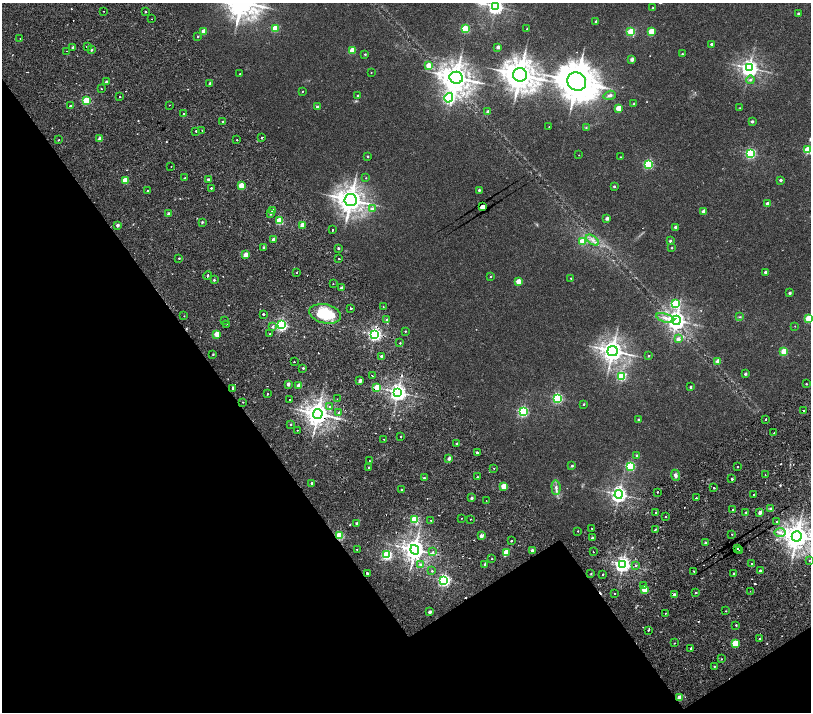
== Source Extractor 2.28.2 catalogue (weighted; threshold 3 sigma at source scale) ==
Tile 14 of 4 x 4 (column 2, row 4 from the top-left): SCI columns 1619-3236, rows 335-1754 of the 6477 x 6411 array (HDU 1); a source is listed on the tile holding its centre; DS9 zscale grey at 2 x 2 block average (1 PNG px = mean of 2 x 2 image px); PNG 813 x 714 px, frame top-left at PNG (2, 3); each listed source drawn as its Kron ellipse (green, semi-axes under 4 px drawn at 4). Shown black and unused: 32% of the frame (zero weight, under 2 of 4 exposures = <1% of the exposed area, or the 3 px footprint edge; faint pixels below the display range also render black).
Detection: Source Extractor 2.28.2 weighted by HDU 2 'WHT'; one run over the whole footprint, this tile lists its part. Background 0.00651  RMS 0.0027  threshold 0.0123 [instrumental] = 3 sigma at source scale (4.5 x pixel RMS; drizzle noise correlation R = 1.50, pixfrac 1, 0.0396/0.0396 arcsec/px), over >= 5 px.
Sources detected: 272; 10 cosmic-ray / hot-pixel residue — neither listed nor drawn; the other 262 listed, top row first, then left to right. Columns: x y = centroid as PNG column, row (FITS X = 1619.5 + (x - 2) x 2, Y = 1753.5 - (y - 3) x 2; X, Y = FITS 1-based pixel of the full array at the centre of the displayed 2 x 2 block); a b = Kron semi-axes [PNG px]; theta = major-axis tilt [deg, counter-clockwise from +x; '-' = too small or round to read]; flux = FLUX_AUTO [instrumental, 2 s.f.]
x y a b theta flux
496 6 4 4 - 180
653 8 2 2 - 0.43
104 11 2 2 - 0.21
146 12 2 2 - 0.4
798 13 2 2 - 1
152 19 2 2 - 0.32
596 21 2 2 - 1.2
275 29 3 3 - 22
465 29 3 3 - 37
527 29 2 2 - 0.34
204 31 3 2 - 9.8
651 31 3 3 - 15
631 32 3 3 - 28
198 36 2 2 - 0.55
20 38 2 2 - 0.38
711 44 2 2 - 1.2
87 46 2 2 - 2
498 47 2 2 - 2.7
73 48 3 2 - 1.6
91 50 3 2 - 0.71
352 50 3 2 - 12
67 51 2 2 - 0.25
365 54 3 2 - 0.65
682 54 2 2 - 0.48
632 59 2 2 - 3.5
428 65 3 2 - 8.6
749 68 4 4 - 260
371 73 2 2 - 0.28
240 74 2 2 - 0.4
520 75 7 6 - 1000
456 78 7 6 - 760
750 80 4 3 - 1.1
106 82 2 2 - 1.5
577 82 10 8 -35 1700
210 83 2 2 - 1
101 89 2 2 - 0.88
302 91 2 2 - 0.3
358 95 2 2 - 0.5
610 95 6 4 17 1.5
119 97 2 2 - 1.3
449 98 5 4 - 90
86 100 3 3 - 33
634 104 3 2 - 0.34
70 105 2 2 - 0.6
169 105 2 2 - 0.27
317 107 2 2 - 1.1
619 108 3 2 - 11
740 108 3 2 - 0.22
488 112 2 2 - 3.4
184 114 2 2 - 3.7
752 121 2 2 - 1.5
223 122 2 2 - 0.98
549 127 2 2 - 0.27
586 128 3 3 - 0.47
202 130 2 2 - 0.59
196 131 2 2 - 0.61
262 137 2 2 - 1.2
100 139 2 2 - 3.4
58 140 2 2 - 4.5
237 140 2 2 - 1.6
807 150 3 3 - 29
750 153 3 3 - 70
579 155 2 2 - 0.19
368 156 2 2 - 0.78
620 157 2 2 - 0.28
648 164 3 3 - 46
171 166 2 2 - 0.31
185 178 2 2 - 1.6
366 178 2 2 - 0.27
208 179 2 2 - 1.3
125 180 3 2 - 16
780 180 2 2 - 1.7
241 186 3 2 - 14
614 186 2 2 - 1.1
211 188 2 2 - 0.63
479 190 2 2 - 0.95
148 191 2 2 - 1
351 200 6 6 - 680
767 204 2 2 - 3.1
482 207 3 2 - 14
372 209 4 3 - 1.5
273 210 2 2 - 3
704 211 3 2 - 6.7
169 214 2 2 - 2.3
270 214 3 2 - 0.94
607 218 2 2 - 3.5
280 221 3 3 - 27
202 222 3 2 - 0.61
117 225 2 2 - 2.4
303 225 3 2 - 12
675 227 2 2 - 1.4
332 230 2 2 - 0.58
273 240 2 2 - 3.2
593 240 7 4 -36 2.2
582 241 3 3 - 11
670 241 2 2 - 1.3
264 247 2 2 - 0.68
338 248 2 2 - 1
672 248 3 2 - 0.4
245 255 3 2 - 5.9
179 258 2 2 - 2.2
339 259 2 2 - 0.57
297 272 2 2 - 0.45
765 272 2 2 - 1.9
208 275 4 2 - 0.87
491 277 3 2 - 0.47
571 278 2 2 - 0.48
214 280 2 2 - 0.72
518 281 3 2 - 10
333 284 2 2 - 0.25
341 288 2 2 - 2.3
790 293 2 2 - 1.3
675 304 4 3 - 34
383 307 2 2 - 0.32
351 308 2 2 - 1.5
263 314 2 2 - 3.9
325 314 16 9 -12 26
184 316 2 2 - 0.23
740 317 4 3 - 0.5
665 318 9 4 -17 2.7
809 319 3 3 - 22
224 320 2 2 - 0.38
386 320 3 2 - 0.5
676 320 4 4 - 310
227 324 2 2 - 0.82
281 325 3 3 - 97
795 326 2 2 - 0.19
273 327 3 3 - 1.1
405 331 2 2 - 0.44
270 333 2 2 - 0.67
217 334 3 3 - 13
375 334 3 3 - 130
678 339 3 3 - 3.1
400 343 2 2 - 0.42
612 351 5 5 - 470
784 351 3 3 - 20
213 354 2 2 - 0.78
381 356 2 2 - 1.7
648 356 2 2 - 0.49
718 361 2 2 - 3.9
294 362 2 2 - 0.61
303 368 2 2 - 0.61
745 374 2 2 - 1.3
372 376 2 2 - 1.7
621 376 3 3 - 48
360 381 2 2 - 2.9
288 384 2 2 - 2.5
806 384 2 2 - 0.44
299 386 3 2 - 6
377 387 3 2 - 8.2
690 387 2 2 - 0.92
233 388 2 2 - 4.2
398 392 4 4 - 230
267 394 2 2 - 0.96
557 398 3 3 - 66
337 399 2 2 - 0.19
290 400 2 2 - 0.51
243 402 3 2 - 0.32
584 404 3 2 - 0.56
330 406 3 2 - 0.69
803 410 2 2 - 0.88
523 411 3 3 - 68
339 412 2 2 - 5.3
318 414 5 5 - 510
766 419 2 2 - 0.82
639 420 2 2 - 0.99
291 424 2 2 - 0.45
297 430 2 2 - 0.26
774 433 2 2 - 0.79
401 437 2 2 - 0.44
383 439 2 2 - 0.35
457 443 3 2 - 0.8
477 452 2 2 - 2.3
637 455 3 3 - 0.78
449 459 2 2 - 2.5
369 461 2 2 - 0.41
572 466 3 2 - 0.87
630 466 3 3 - 50
737 466 2 2 - 0.97
369 468 2 2 - 1.8
494 468 2 2 - 0.3
675 475 6 4 -68 1.5
765 475 2 2 - 0.27
477 477 2 2 - 0.49
424 478 2 2 - 0.74
732 479 2 2 - 0.75
312 483 2 2 - 0.76
503 486 3 2 - 8.8
556 487 7 4 -85 2
714 488 2 2 - 2.6
401 490 2 2 - 0.57
657 492 2 2 - 0.5
619 494 4 4 - 200
753 495 2 2 - 0.8
472 498 2 2 - 1.2
696 498 2 2 - 1.3
486 500 2 2 - 0.28
770 509 4 3 - 0.69
732 510 2 2 - 2.2
746 512 3 2 - 0.43
656 513 2 2 - 0.43
760 513 2 2 - 3.4
665 517 2 2 - 1.1
462 518 2 2 - 0.38
415 519 3 3 - 44
470 519 2 2 - 0.31
431 521 2 2 - 0.46
777 522 2 2 - 5
356 523 2 2 - 0.76
592 529 2 2 - 0.35
655 530 4 2 - 0.53
578 531 2 2 - 0.32
780 533 6 3 -1 1.6
732 534 2 2 - 0.3
339 535 3 3 - 37
481 536 3 2 - 3.3
797 536 5 5 - 670
592 538 2 2 - 1.4
511 541 2 2 - 1.8
705 543 2 2 - 0.55
738 548 2 2 - 6.3
357 549 2 2 - 1.5
415 550 5 4 - 430
532 550 2 2 - 1.6
739 550 2 2 - 0.48
433 552 3 2 - 0.6
593 552 2 2 - 0.26
506 553 3 3 - 15
387 555 3 3 - 68
492 559 2 2 - 0.64
809 560 2 2 - 0.35
420 564 4 3 - 1.1
485 564 2 2 - 1.1
623 564 4 4 - 200
752 564 2 2 - 1.5
636 565 3 2 - 1
432 571 2 2 - 2.2
694 571 2 2 - 0.35
760 571 2 2 - 1.2
367 573 2 2 - 3.4
591 574 3 2 - 0.37
603 574 2 2 - 0.55
734 574 2 2 - 0.5
444 580 3 3 - 110
644 586 2 2 - 0.96
645 589 3 3 - 16
750 591 2 2 - 0.24
614 593 2 2 - 1.4
696 593 2 2 - 2.9
674 595 3 2 - 2.8
726 611 2 2 - 0.29
430 612 2 2 - 2.4
665 613 2 2 - 0.27
736 625 2 2 - 0.52
648 630 2 2 - 2.5
760 639 2 2 - 0.77
674 643 2 2 - 0.43
735 643 3 3 - 18
691 648 2 2 - 0.78
722 659 2 2 - 0.62
714 667 2 2 - 0.42
680 698 3 3 - 8.5
Overlapping masked pixels (flux is a lower limit): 6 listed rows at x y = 375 334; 377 387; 318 414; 339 535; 674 595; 680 698
Isophote crosses this tile's border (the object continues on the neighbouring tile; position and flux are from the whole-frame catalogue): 3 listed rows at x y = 496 6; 809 319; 797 536
Diffuse or blended objects may show on this block-average render without a row.